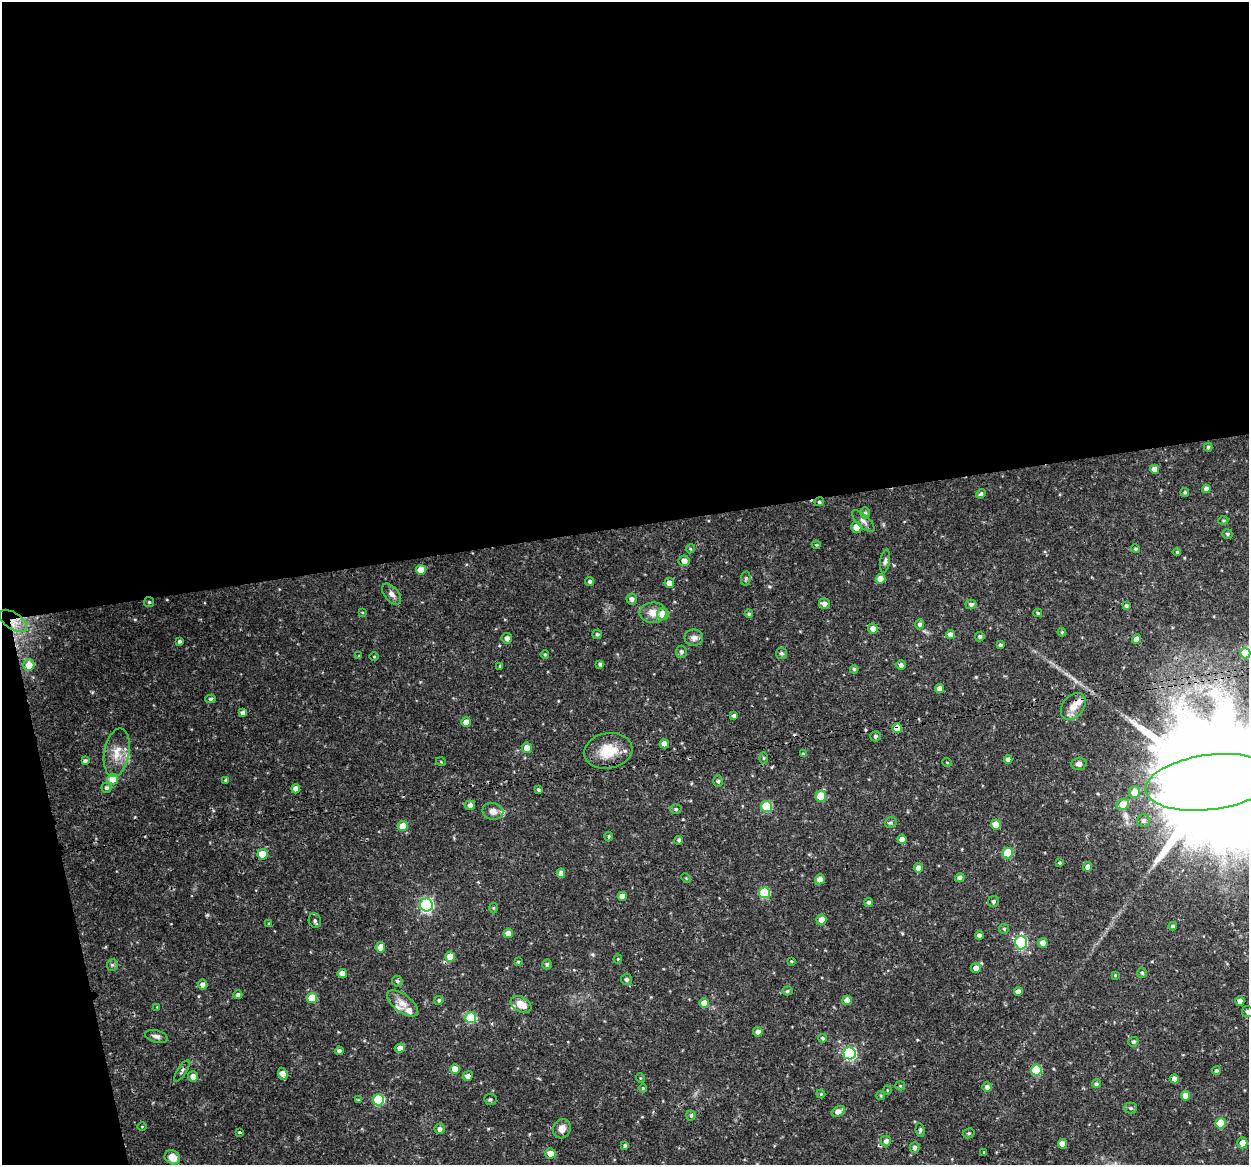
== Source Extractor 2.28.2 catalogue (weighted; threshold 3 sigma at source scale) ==
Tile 1 of 4 x 4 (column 1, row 1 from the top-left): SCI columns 2-1248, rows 3527-4689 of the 4992 x 4776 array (HDU 1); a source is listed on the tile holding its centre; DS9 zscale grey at full resolution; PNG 1251 x 1167 px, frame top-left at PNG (2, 2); each listed source drawn as its Kron ellipse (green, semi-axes under 4 px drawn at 4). Shown black and unused: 48% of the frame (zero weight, under 3 of 4 exposures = <1% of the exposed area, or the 3 px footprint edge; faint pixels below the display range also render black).
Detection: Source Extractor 2.28.2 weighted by HDU 2 'WHT'; one run over the whole footprint, this tile lists its part. Background 0.0465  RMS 0.0026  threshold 0.0115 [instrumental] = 3 sigma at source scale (4.5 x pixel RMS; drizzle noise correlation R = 1.50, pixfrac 1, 0.0396/0.0396 arcsec/px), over >= 5 px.
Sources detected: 199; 1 cosmic-ray / hot-pixel residue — neither listed nor drawn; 6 inside a brighter listed object's ellipse — not listed separately; the other 192 listed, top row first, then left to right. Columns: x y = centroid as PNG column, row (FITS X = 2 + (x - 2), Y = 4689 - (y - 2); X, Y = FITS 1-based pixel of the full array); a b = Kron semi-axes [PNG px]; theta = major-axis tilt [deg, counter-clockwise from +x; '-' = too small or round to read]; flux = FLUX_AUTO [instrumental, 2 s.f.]
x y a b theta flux
1208 447 4 4 - 0.45
1154 469 4 4 - 2.4
1206 489 4 4 - 1.1
1185 492 4 4 - 0.39
981 494 5 4 - 0.48
819 502 4 4 - 0.42
865 513 6 5 - 0.5
1223 520 5 3 - 0.27
863 521 14 6 -43 1
856 528 5 5 - 2.5
1227 534 5 5 - 0.46
816 545 4 3 - 0.28
690 549 4 3 - 0.25
1136 549 4 4 - 0.33
1177 552 4 4 - 0.36
684 561 5 5 - 1.8
885 561 12 5 80 0.74
421 570 5 5 - 3.1
746 578 7 4 82 0.44
881 579 5 4 - 3.1
590 582 4 4 - 0.56
669 583 5 4 - 1.9
392 594 12 7 -50 1.2
632 599 5 5 - 0.9
149 602 5 5 - 0.34
824 604 5 5 - 1.2
971 604 5 4 - 0.68
1126 606 4 4 - 0.52
362 612 4 2 - 0.19
653 613 13 10 -1 2.8
1038 613 4 3 - 0.38
663 614 6 6 - 3.9
749 614 4 4 - 0.4
13 621 16 8 -34 3
919 624 5 4 - 0.73
873 628 5 5 - 1.6
1062 632 4 4 - 0.29
597 634 5 4 - 0.43
950 634 4 4 - 1.4
980 637 5 4 - 0.57
507 638 5 5 - 1.1
694 638 9 8 - 1.1
1137 639 5 4 - 1.9
180 641 3 3 - 0.5
1000 645 3 3 - 0.51
681 652 6 5 - 0.7
781 653 5 5 - 0.48
1245 653 5 5 - 8.4
545 654 4 3 - 0.28
359 656 3 3 - 0.22
374 656 4 3 - 0.23
600 664 4 3 - 0.61
29 665 6 5 - 3.2
901 665 5 5 - 0.97
500 666 4 3 - 0.36
854 669 4 4 - 0.42
939 689 4 4 - 1.7
210 699 5 4 - 0.42
1073 706 15 10 51 2.8
243 713 4 4 - 0.98
734 716 4 3 - 0.72
466 722 4 4 - 2.4
897 728 5 4 - 3.9
875 736 5 5 - 0.58
664 744 4 4 - 2.2
527 748 5 5 - 2.2
608 751 24 17 10 6.8
117 753 24 12 79 4.2
803 754 4 4 - 0.46
764 758 5 3 - 0.26
1008 760 4 4 - 1.3
85 761 4 3 - 0.51
441 762 5 3 - 0.21
947 762 5 3 - 0.2
1079 764 7 6 - 0.89
113 779 5 5 - 3.8
225 780 4 3 - 0.28
718 781 6 5 - 0.49
1210 782 64 27 7 16000
106 788 5 5 - 0.55
296 789 4 4 - 1.9
538 789 4 3 - 0.43
1134 792 6 5 - 2.8
821 796 6 5 - 6.2
1123 804 6 5 - 4.4
470 805 5 4 - 1.1
766 807 5 5 - 14
676 809 6 5 - 0.41
493 811 10 8 -11 1.5
1143 820 6 6 - 0.76
891 823 6 5 - 0.44
996 825 5 5 - 4.5
403 826 5 5 - 3.3
609 837 4 3 - 0.32
902 839 4 4 - 1.7
679 840 4 4 - 0.55
1008 853 5 5 - 7.9
262 854 5 5 - 5.8
1059 863 3 3 - 0.3
1088 867 4 4 - 1.4
918 868 4 4 - 1.6
561 873 4 4 - 1.8
686 878 5 4 - 0.24
960 878 5 4 - 0.76
820 879 5 5 - 2
764 893 5 5 - 15
622 896 4 4 - 1.8
993 901 6 5 - 0.56
869 902 4 4 - 0.54
426 905 6 6 - 46
493 908 5 3 - 0.26
821 920 5 5 - 2.1
315 921 7 6 - 0.73
269 924 4 4 - 0.33
1173 926 4 3 - 0.4
1004 929 5 5 - 0.34
508 934 5 4 - 2.1
979 935 4 4 - 0.96
1021 942 7 6 - 26
1043 943 5 4 - 1.6
380 947 5 5 - 2.1
450 957 5 5 - 3.6
618 959 4 4 - 0.25
791 961 4 4 - 0.25
518 962 4 4 - 0.31
547 964 5 4 - 0.56
112 965 6 5 - 0.42
976 968 5 5 - 1.4
1142 973 5 4 - 0.42
342 974 4 4 - 1.8
1115 975 3 3 - 0.23
627 979 5 5 - 0.74
397 981 5 5 - 0.57
203 984 5 5 - 1.2
787 991 5 4 - 0.42
1018 992 4 4 - 1.5
238 995 4 4 - 0.61
312 998 5 5 - 6.6
439 1000 4 4 - 0.51
847 1000 5 4 - 2.3
1240 1001 4 4 - 1.8
403 1003 18 9 -37 2.5
704 1003 5 4 - 2.5
521 1004 11 7 -30 2.8
157 1007 3 3 - 0.17
1247 1011 5 5 - 0.56
471 1018 5 5 - 13
758 1032 5 5 - 1.2
156 1036 12 6 -15 0.89
823 1038 4 4 - 0.47
1133 1042 5 4 - 0.47
400 1048 5 4 - 1.5
339 1051 4 4 - 0.77
849 1053 6 6 - 34
455 1069 5 5 - 3
1036 1070 5 5 - 13
182 1071 12 4 58 0.63
1216 1071 4 4 - 0.58
283 1074 6 4 -68 2.2
193 1076 5 5 - 1.7
468 1076 5 4 - 1.4
640 1078 5 3 - 0.21
1174 1079 4 4 - 1.6
1096 1084 4 4 - 0.5
900 1086 5 4 - 0.33
987 1087 5 4 - 0.96
643 1088 4 4 - 0.31
887 1090 5 3 - 0.22
821 1094 4 3 - 0.24
881 1096 4 3 - 0.24
1185 1096 5 4 - 2.5
490 1099 6 5 - 0.5
358 1100 4 4 - 0.28
378 1100 5 5 - 16
1131 1108 6 5 - 0.45
838 1111 7 5 29 1.8
691 1115 5 4 - 0.48
1221 1123 5 5 - 6.8
142 1127 5 3 - 0.21
440 1129 5 5 - 0.86
562 1129 10 8 62 1.8
920 1130 7 4 -83 0.4
239 1132 3 2 - 0.34
969 1133 6 5 - 0.45
886 1141 5 5 - 0.94
1242 1143 5 5 - 2.1
1062 1144 5 4 - 1.9
625 1145 4 3 - 0.44
914 1148 5 5 - 0.78
984 1152 4 3 - 0.22
550 1153 5 5 - 2.4
172 1157 8 6 -29 3.2
Overlapping masked pixels (flux is a lower limit): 5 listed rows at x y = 819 502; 13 621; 897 728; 1210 782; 468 1076
Isophote crosses this tile's border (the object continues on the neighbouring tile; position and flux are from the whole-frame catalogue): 3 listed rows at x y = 1245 653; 1210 782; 1247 1011